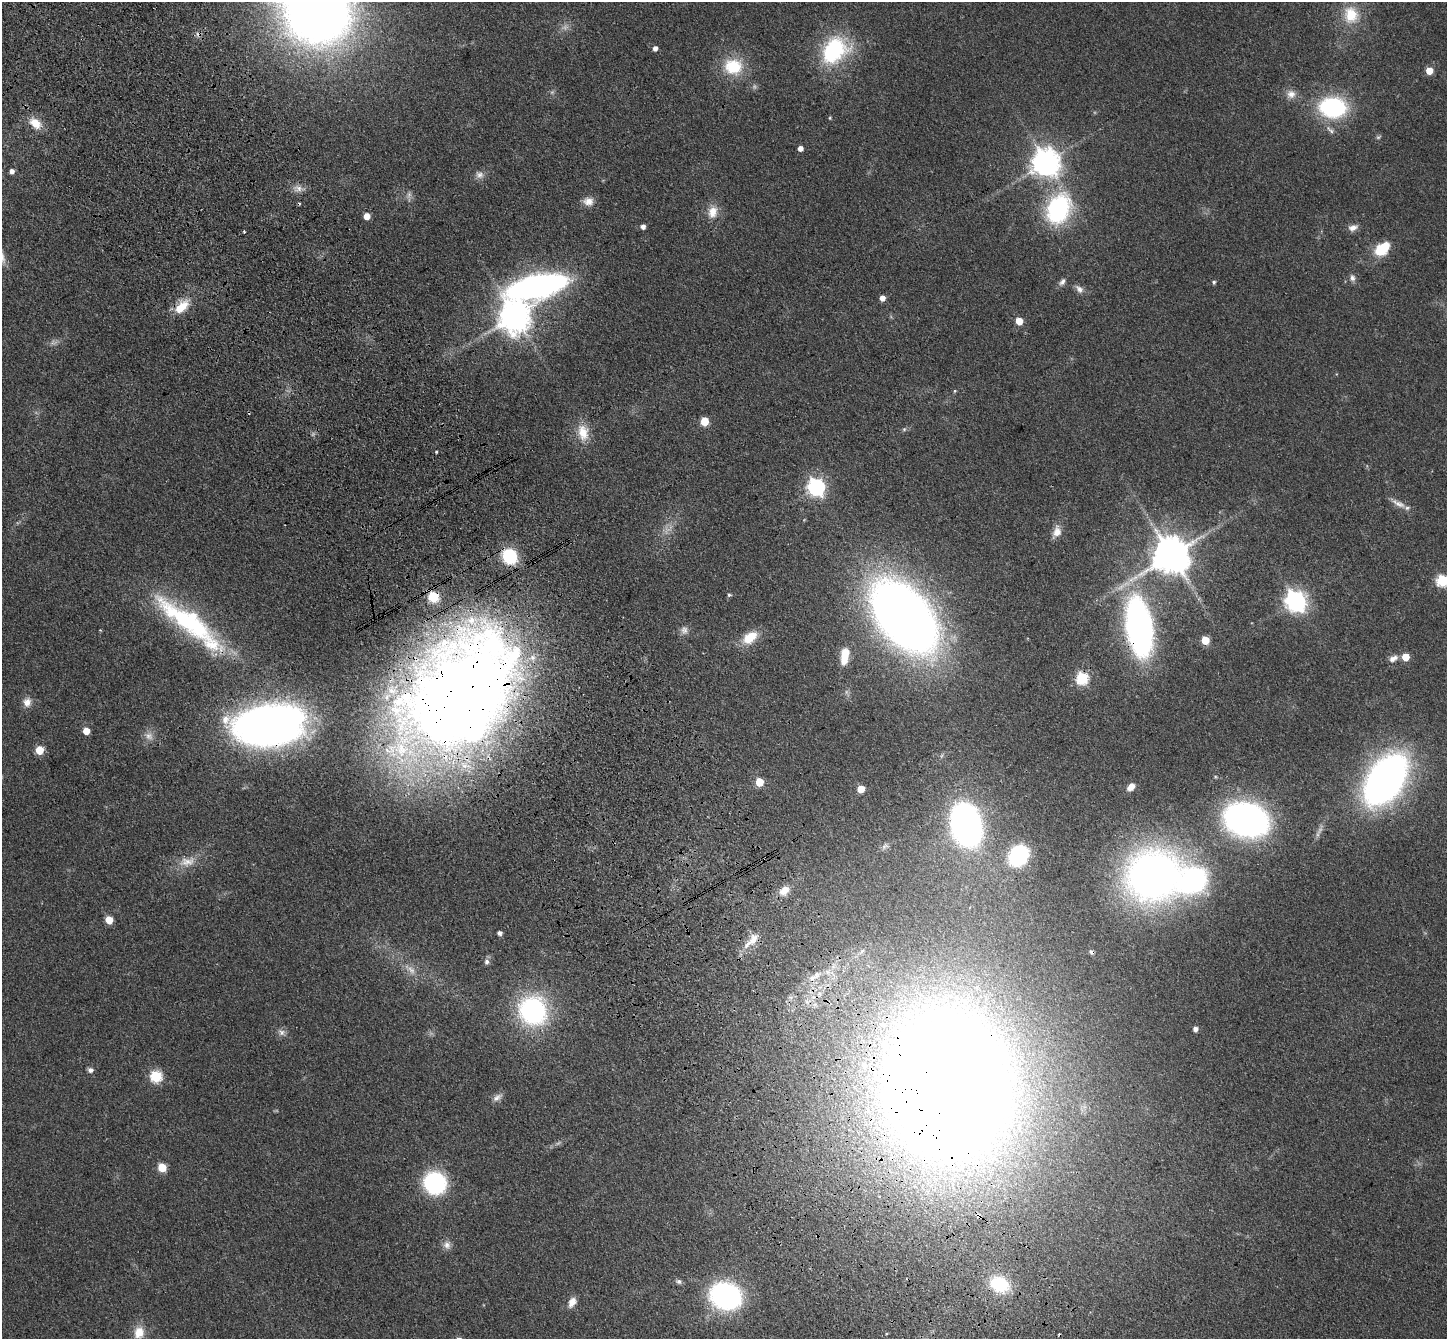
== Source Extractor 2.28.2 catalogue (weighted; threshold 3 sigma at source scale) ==
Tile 11 of 4 x 4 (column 3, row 3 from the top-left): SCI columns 2994-4438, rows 1558-2894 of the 5985 x 5924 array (HDU 1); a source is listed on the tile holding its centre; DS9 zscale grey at full resolution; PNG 1449 x 1341 px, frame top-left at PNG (2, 2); no overlay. Shown black and unused: <1% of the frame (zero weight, under 3 of 4 exposures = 6% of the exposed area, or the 3 px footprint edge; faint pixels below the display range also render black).
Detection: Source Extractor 2.28.2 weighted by HDU 2 'WHT'; one run over the whole footprint, this tile lists its part. Background 0.14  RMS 0.0076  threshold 0.0344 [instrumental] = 3 sigma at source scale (4.5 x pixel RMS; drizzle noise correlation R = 1.50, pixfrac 1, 0.05/0.05 arcsec/px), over >= 5 px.
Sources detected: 112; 3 too faint to see at this stretch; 2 inside a brighter object's white glare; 6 cosmic-ray / hot-pixel residue — not listed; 5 inside a brighter listed object's ellipse — not listed separately; the other 96 listed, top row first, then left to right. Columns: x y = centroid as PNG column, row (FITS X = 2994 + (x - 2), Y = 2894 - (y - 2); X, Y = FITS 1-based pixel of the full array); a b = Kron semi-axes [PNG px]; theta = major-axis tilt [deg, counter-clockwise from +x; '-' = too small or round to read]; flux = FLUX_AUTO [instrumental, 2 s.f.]
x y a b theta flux
318 12 47 45 2 830
1351 15 24 20 -81 23
655 48 5 4 - 3.6
834 50 33 25 49 73
733 66 23 20 2 30
1429 71 5 5 - 15
1291 94 12 11 - 5.9
1333 107 20 15 -3 110
830 118 4 3 - 0.85
35 123 17 11 -40 11
1330 130 15 5 -45 3.4
1378 137 6 4 1 1.2
800 148 4 4 - 4.8
1046 162 9 8 - 1000
12 171 5 4 - 3.2
479 175 12 9 -23 4.3
298 188 11 9 -39 4.8
409 195 10 6 70 2.6
588 202 14 11 -3 6.4
1058 209 24 17 66 120
713 212 17 12 74 10
367 216 5 5 - 12
643 226 5 4 - 3.3
1353 228 12 8 16 4.4
244 231 3 3 - 0.77
1382 249 16 10 39 28
1352 278 9 7 -84 3
1062 282 10 6 46 3.1
1214 282 5 4 - 1.4
537 286 40 15 15 400
1079 289 13 8 -45 3.9
882 298 5 5 - 5.9
181 307 20 11 44 16
514 316 10 9 - 1300
1019 321 5 5 - 15
955 391 5 4 - 0.9
705 421 5 5 - 26
904 429 6 5 - 1.3
583 432 23 15 -80 15
436 452 3 3 - 0.88
816 487 7 7 - 270
1399 504 20 8 -24 6.3
1057 531 15 11 79 6.9
1171 555 11 10 - 2200
509 556 13 11 -57 43
1442 580 6 6 - 78
729 595 5 4 - 1.1
433 597 6 5 - 61
1296 601 9 7 -50 470
904 616 60 35 -50 890
188 621 95 23 -36 120
1139 627 37 16 -82 400
684 630 10 10 - 3.8
750 637 18 11 37 17
1205 640 5 5 - 26
845 656 20 9 82 13
1405 657 5 5 - 15
1393 658 13 7 27 4.2
1082 678 6 6 - 84
464 695 119 82 49 1300
27 702 12 10 -88 5.8
270 725 59 32 8 540
86 731 5 5 - 12
149 736 12 10 -35 5.4
39 750 5 5 - 23
1386 779 42 24 56 420
759 782 5 5 - 26
1131 787 9 6 44 6.4
861 789 5 5 - 16
1246 820 31 21 -16 360
966 824 24 16 -74 480
1018 856 15 12 53 96
187 862 25 13 11 12
1153 876 43 39 7 470
784 890 14 9 38 8.9
109 920 5 5 - 19
499 933 4 4 - 3.1
752 940 26 10 46 12
487 962 7 7 - 2.6
812 978 16 7 24 7
533 1011 22 21 - 140
1195 1029 4 4 - 3.7
282 1032 9 8 - 3.4
864 1065 6 5 - 1.9
90 1070 6 6 - 2.7
155 1076 6 6 - 71
948 1083 91 78 -78 3200
497 1097 14 7 34 4
162 1168 5 5 - 27
435 1183 15 14 - 120
447 1245 12 9 -60 4.5
679 1281 7 6 - 2
1000 1284 24 18 -26 34
726 1296 22 18 -20 200
572 1302 13 8 62 6.2
139 1332 16 13 75 11
Overlapping masked pixels (flux is a lower limit): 7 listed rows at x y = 509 556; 433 597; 1139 627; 1082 678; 464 695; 270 725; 948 1083
Isophote crosses this tile's border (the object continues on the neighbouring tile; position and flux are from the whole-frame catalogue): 2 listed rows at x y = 318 12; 1442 580